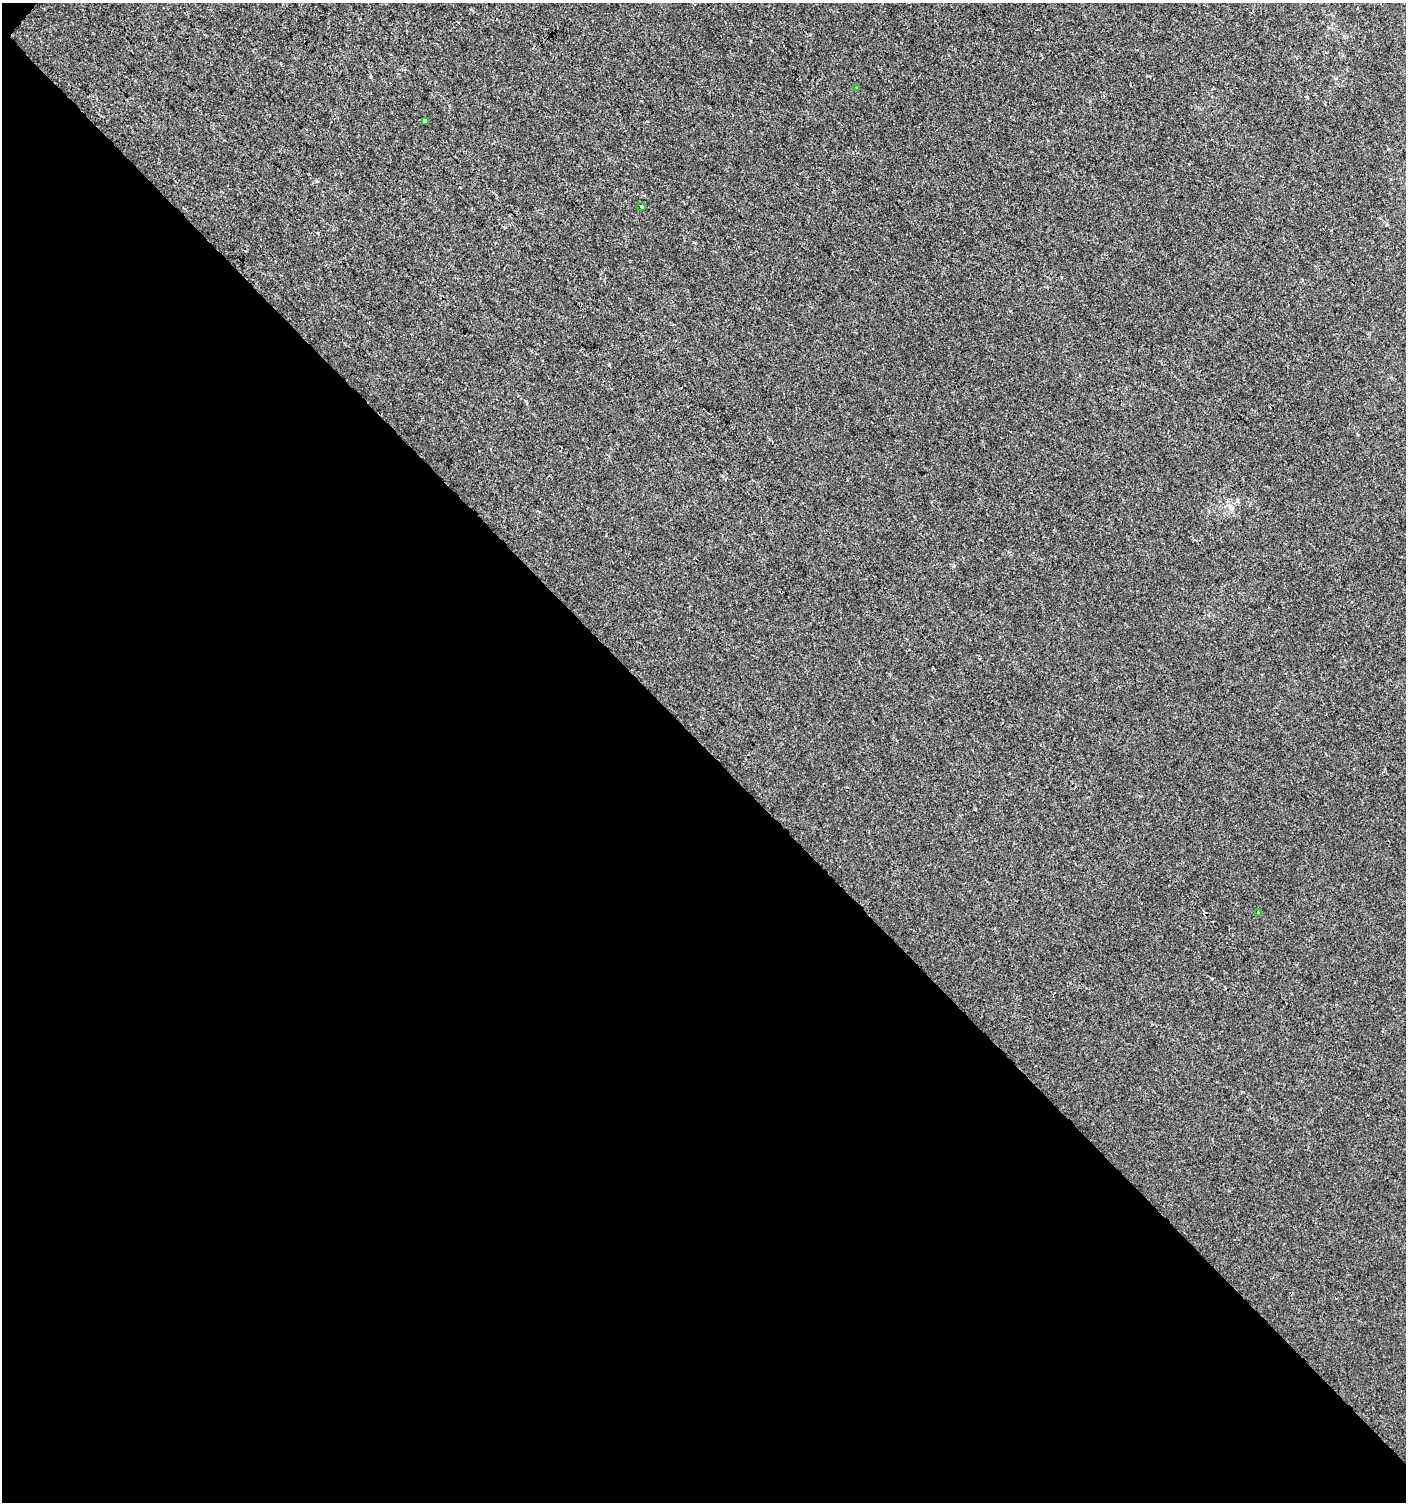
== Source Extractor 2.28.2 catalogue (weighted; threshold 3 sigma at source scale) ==
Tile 3 of 2 x 2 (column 1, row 2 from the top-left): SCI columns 106-1509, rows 1-1500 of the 3001 x 3001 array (HDU 1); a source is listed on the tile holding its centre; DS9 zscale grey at full resolution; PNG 1408 x 1504 px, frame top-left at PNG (2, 3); each listed source drawn as its Kron ellipse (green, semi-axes under 4 px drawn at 4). Shown black and unused: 50% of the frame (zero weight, under 2 of 3 exposures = <1% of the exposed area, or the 3 px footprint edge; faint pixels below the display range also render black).
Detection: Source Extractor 2.28.2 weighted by HDU 2 'WHT'; one run over the whole footprint, this tile lists its part. Background 6.10e-04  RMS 0.0041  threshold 0.0185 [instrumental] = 3 sigma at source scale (4.5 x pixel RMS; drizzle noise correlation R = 1.50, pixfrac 1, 0.0396/0.0396 arcsec/px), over >= 5 px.
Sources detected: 5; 1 cosmic-ray / hot-pixel residue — neither listed nor drawn; the other 4 listed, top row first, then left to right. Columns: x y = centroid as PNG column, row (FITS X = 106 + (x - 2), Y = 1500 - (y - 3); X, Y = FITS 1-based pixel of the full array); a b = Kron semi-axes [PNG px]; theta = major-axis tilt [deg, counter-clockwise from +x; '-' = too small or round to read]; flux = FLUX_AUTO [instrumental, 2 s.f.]
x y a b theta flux
857 87 3 3 - 3.2
426 121 3 3 - 2.6
641 207 3 3 - 1.4
1258 913 4 3 - 0.54